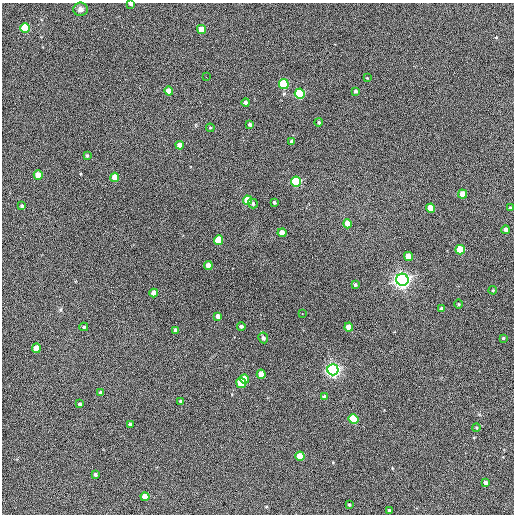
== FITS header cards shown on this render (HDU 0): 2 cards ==
NAXIS1  =                  512 / Axis length
NAXIS2  =                  512 / Axis length

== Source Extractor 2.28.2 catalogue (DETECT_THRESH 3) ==
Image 512 x 512 px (HDU 0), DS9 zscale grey, 1 PNG px = 1 image px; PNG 516 x 516 px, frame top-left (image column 1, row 512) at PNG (2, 3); each listed source drawn as its Kron ellipse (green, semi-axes under 4 px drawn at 4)
Background 430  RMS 22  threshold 66.6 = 3 sigma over >= 5 px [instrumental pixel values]
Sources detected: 66; all 66 listed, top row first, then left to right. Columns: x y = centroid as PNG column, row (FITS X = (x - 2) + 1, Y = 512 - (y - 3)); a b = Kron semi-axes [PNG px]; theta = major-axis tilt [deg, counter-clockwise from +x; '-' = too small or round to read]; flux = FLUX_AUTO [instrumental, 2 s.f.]
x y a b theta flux
131 4 4 3 - 7.0e+03
80 9 7 6 - 7.1e+03
25 28 5 4 - 1.0e+05
201 30 4 4 - 3.7e+04
206 77 2 2 - 7.0e+02
367 78 3 3 - 9.3e+02
284 84 5 5 - 1.8e+05
169 91 4 4 - 1.9e+04
355 91 4 3 - 2.9e+03
300 94 5 5 - 2.3e+05
246 103 4 4 - 4.9e+03
319 122 4 4 - 2.5e+03
250 124 4 3 - 3.5e+03
210 128 4 4 - 1.6e+03
292 141 3 3 - 3.2e+03
180 145 4 4 - 1.3e+04
87 156 3 3 - 2.0e+03
38 175 4 4 - 2.9e+04
115 177 5 4 - 2.5e+04
296 182 5 5 - 2.1e+05
462 194 4 4 - 2.4e+04
248 200 5 4 - 4.0e+04
274 202 3 3 - 2.5e+03
253 204 5 4 - 2.4e+03
22 206 4 3 - 3.0e+03
431 208 5 4 - 4.6e+04
511 208 3 3 - 2.5e+03
347 224 4 4 - 2.4e+04
506 230 4 4 - 8.3e+03
282 233 4 4 - 1.7e+04
218 240 5 4 - 8.0e+04
460 250 5 4 - 5.7e+04
408 256 5 4 - 3.0e+04
208 266 4 4 - 1.5e+04
402 280 6 6 - 1.1e+06
355 285 4 4 - 2.5e+03
493 290 4 4 - 1.5e+03
154 293 4 4 - 1.0e+04
458 304 4 3 - 1.3e+03
442 309 4 4 - 5.8e+03
302 314 3 2 - 1.3e+03
218 316 4 4 - 6.4e+03
241 326 4 4 - 2.8e+03
84 327 4 3 - 2.1e+03
349 327 4 4 - 1.9e+04
175 330 4 3 - 4.1e+03
263 338 5 5 - 4.3e+03
503 338 3 3 - 1.4e+03
36 348 4 4 - 2.9e+04
333 370 5 5 - 7.4e+05
261 374 4 4 - 2.1e+04
245 379 4 4 - 2.8e+04
241 383 5 5 - 7.4e+04
100 393 4 3 - 3.9e+03
325 397 4 4 - 6.7e+03
180 401 3 3 - 1.5e+03
80 404 4 3 - 2.9e+03
354 419 5 5 - 1.2e+05
130 424 4 3 - 3.7e+03
476 427 4 3 - 1.4e+03
300 456 4 4 - 3.1e+04
95 474 3 3 - 2.7e+03
485 483 4 3 - 3.9e+03
145 497 4 4 - 1.8e+04
349 505 3 2 - 1.6e+03
389 511 3 3 - 2.2e+03
At the frame edge (FLAGS 8, measured only in part): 1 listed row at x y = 131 4